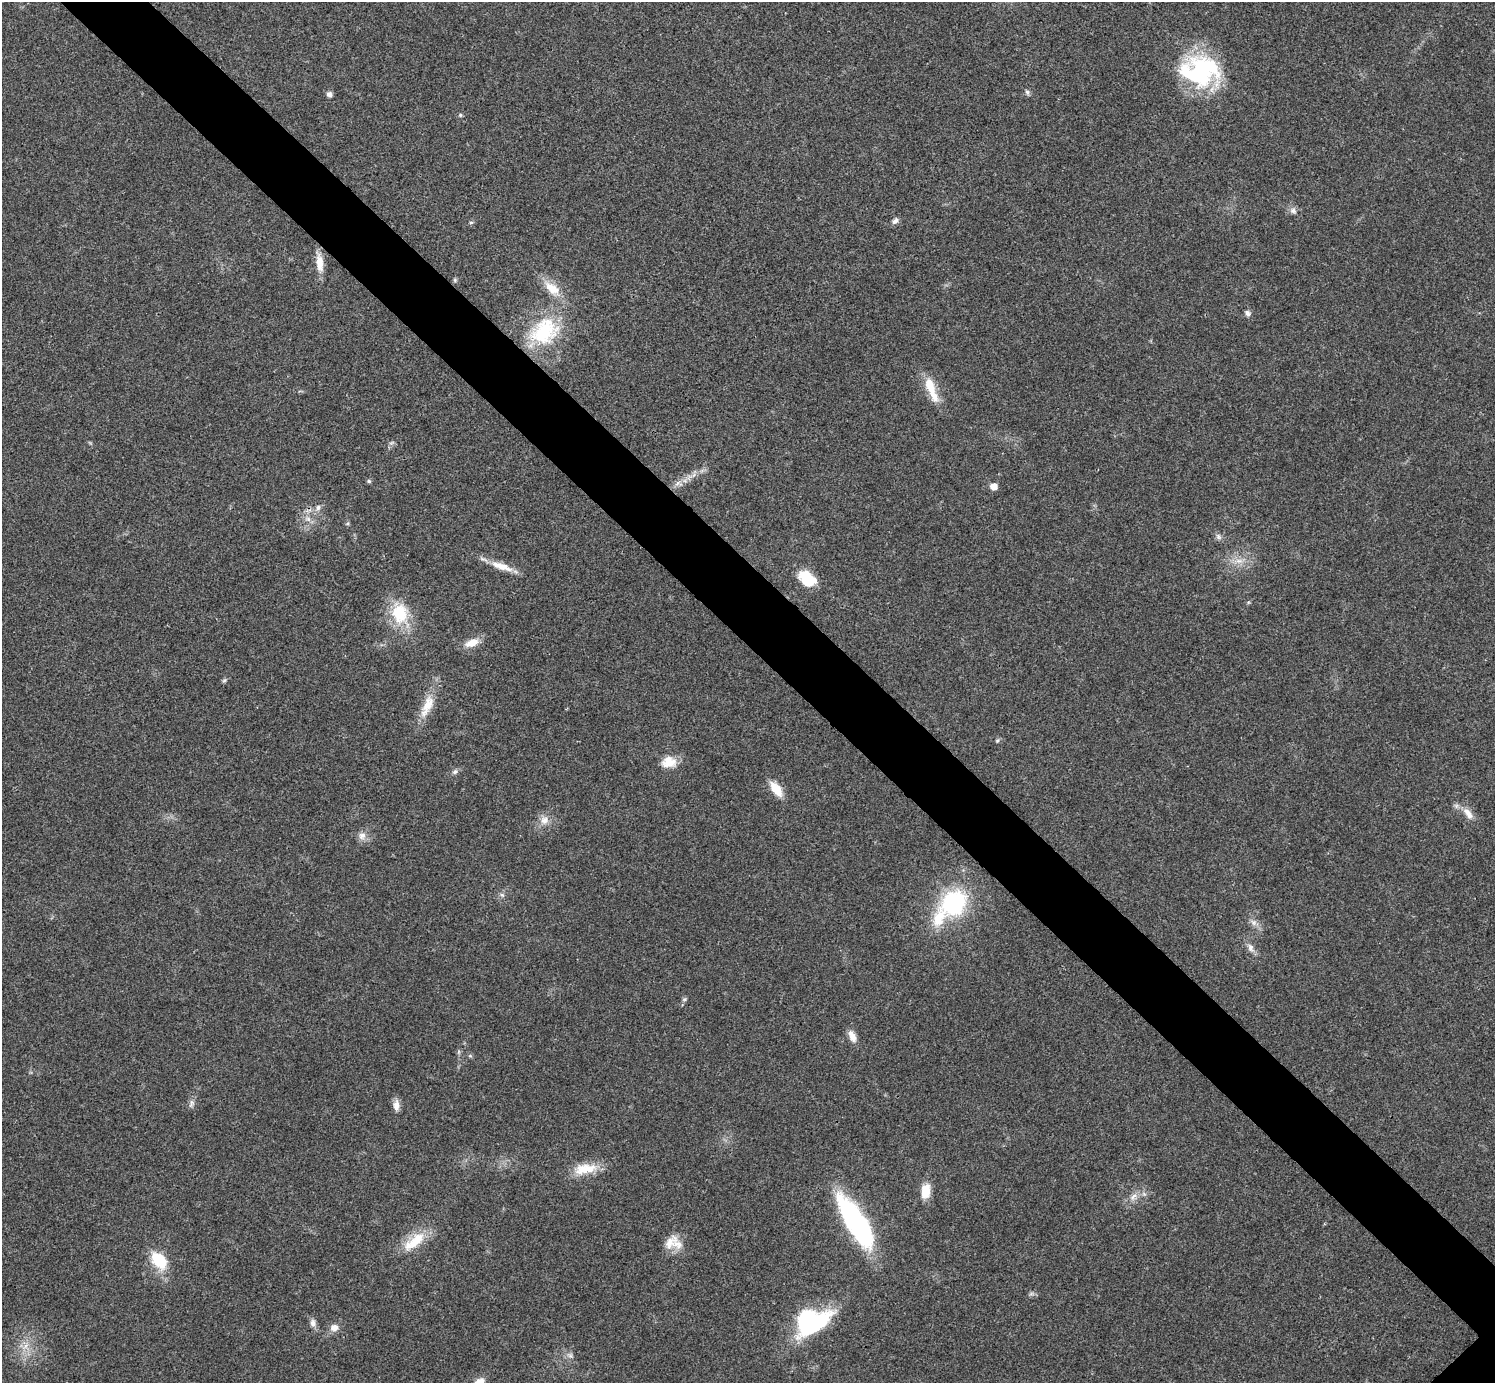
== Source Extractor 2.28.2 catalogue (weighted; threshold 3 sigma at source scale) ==
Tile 11 of 4 x 4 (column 3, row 3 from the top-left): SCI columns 3014-4506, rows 1541-2921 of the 6012 x 6012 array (HDU 1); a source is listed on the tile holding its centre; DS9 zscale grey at full resolution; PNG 1497 x 1385 px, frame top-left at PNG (2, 2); no overlay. Shown black and unused: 6% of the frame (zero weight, under 3 of 4 exposures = <1% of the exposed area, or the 3 px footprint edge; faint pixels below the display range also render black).
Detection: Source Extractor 2.28.2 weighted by HDU 2 'WHT'; one run over the whole footprint, this tile lists its part. Background 0.0198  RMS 0.0038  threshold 0.0169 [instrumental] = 3 sigma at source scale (4.5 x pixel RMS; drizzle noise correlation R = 1.50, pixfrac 1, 0.05/0.05 arcsec/px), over >= 5 px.
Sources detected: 59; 2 inside a brighter object's white glare — not listed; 2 inside a brighter listed object's ellipse — not listed separately; the other 55 listed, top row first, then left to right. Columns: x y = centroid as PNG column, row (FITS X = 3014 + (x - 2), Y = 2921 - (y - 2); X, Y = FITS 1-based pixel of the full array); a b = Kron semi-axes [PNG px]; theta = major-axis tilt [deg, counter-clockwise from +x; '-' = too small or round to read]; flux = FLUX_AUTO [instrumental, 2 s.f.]
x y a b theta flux
1200 71 44 33 0 48
1027 92 7 5 -63 0.85
329 94 7 6 - 1.4
460 115 5 5 - 0.51
1293 211 10 8 -28 1.5
895 221 9 6 40 1.3
471 222 6 3 1 0.47
319 263 24 9 -85 5
455 280 6 4 -89 0.54
552 288 25 12 -41 7.1
1247 313 8 6 -40 1.2
544 331 41 32 39 29
931 389 36 10 -69 8.1
369 481 6 4 -24 0.61
678 483 12 6 -5 1.6
993 487 6 5 - 3.9
318 507 8 6 74 1.2
308 519 7 6 - 1.4
1218 537 9 7 -54 1.2
1239 561 11 7 -2 2.5
502 566 32 9 -19 5.9
810 581 22 13 -9 8
400 613 30 22 -82 15
472 643 20 10 20 4.4
224 680 6 5 - 0.63
427 706 36 12 67 8
997 740 6 4 30 0.57
669 762 20 14 10 5.6
455 772 8 5 47 0.99
776 789 17 9 -54 7.4
1468 813 20 9 -56 3.5
544 820 12 11 - 3.3
362 836 11 10 - 2.4
502 895 6 5 - 0.73
954 903 26 21 46 40
1253 922 10 7 -53 1.8
1250 948 12 8 -77 2
684 999 7 5 30 0.65
852 1036 15 7 -67 3.2
191 1103 12 6 77 1.3
396 1106 14 8 -90 2.6
585 1169 32 13 9 8.8
925 1191 15 9 80 7.5
1133 1196 11 6 44 2
857 1224 52 15 -57 82
414 1241 37 13 39 10
669 1243 25 12 49 5
159 1260 18 11 -50 15
1031 1294 7 4 19 0.72
313 1323 11 8 -77 1.7
814 1324 48 16 33 33
334 1328 10 9 - 2.6
25 1346 7 4 70 1.3
570 1356 7 4 -1 0.91
479 1382 12 8 34 3.7
Isophote crosses this tile's border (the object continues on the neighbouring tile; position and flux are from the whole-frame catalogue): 1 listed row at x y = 479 1382